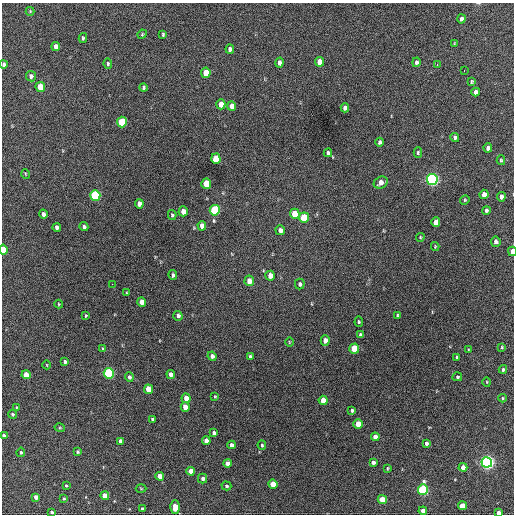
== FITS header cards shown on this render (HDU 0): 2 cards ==
NAXIS1  =                  512 / Axis length
NAXIS2  =                  512 / Axis length

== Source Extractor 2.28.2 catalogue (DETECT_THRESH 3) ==
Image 512 x 512 px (HDU 0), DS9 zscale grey, 1 PNG px = 1 image px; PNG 516 x 516 px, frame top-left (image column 1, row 512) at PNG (2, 3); each listed source drawn as its Kron ellipse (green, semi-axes under 4 px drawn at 4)
Background 709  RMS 20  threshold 58.5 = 3 sigma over >= 5 px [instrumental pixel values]
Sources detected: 134; all 134 listed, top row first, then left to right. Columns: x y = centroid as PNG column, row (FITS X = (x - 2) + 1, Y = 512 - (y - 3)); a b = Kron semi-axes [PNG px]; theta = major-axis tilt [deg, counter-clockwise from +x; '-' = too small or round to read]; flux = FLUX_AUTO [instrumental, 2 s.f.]
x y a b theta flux
30 11 4 4 - 1300
461 19 4 4 - 5200
142 34 5 4 - 1400
163 34 4 3 - 1800
83 38 5 3 - 1800
455 43 3 2 - 1200
56 46 5 4 - 7300
230 49 4 4 - 4300
319 62 5 4 - 15000
416 62 4 4 - 2800
279 63 5 4 - 4800
4 64 4 4 - 3300
108 64 5 4 - 2000
437 65 3 2 - 3300
464 71 3 2 - 2200
206 73 5 4 - 23000
31 76 5 5 - 4900
471 82 4 4 - 1600
40 87 5 4 - 29000
144 88 4 4 - 2100
476 92 4 4 - 6500
221 104 5 4 - 14000
232 106 5 4 - 9400
345 108 4 4 - 5500
122 122 5 5 - 68000
455 137 4 4 - 3100
379 142 4 3 - 2400
488 148 4 4 - 5500
328 153 4 4 - 3200
418 153 5 4 - 2000
216 159 5 5 - 37000
501 160 5 4 - 1500
26 174 5 3 - 1100
432 179 5 5 - 390000
381 183 7 5 27 9000
206 184 5 5 - 39000
484 194 5 4 - 9300
95 195 5 5 - 120000
501 197 4 4 - 6900
465 200 5 4 - 1600
139 204 5 4 - 8400
215 210 5 5 - 91000
486 210 4 4 - 2600
183 211 5 4 - 11000
43 214 4 3 - 4200
295 214 5 5 - 25000
172 215 5 4 - 1800
304 217 5 5 - 43000
436 222 5 4 - 8700
202 226 5 4 - 8500
57 227 4 4 - 4700
84 227 5 4 - 2500
280 230 5 4 - 5000
420 237 4 4 - 1300
496 242 5 4 - 3800
435 246 4 4 - 1200
3 250 5 4 - 27000
512 251 5 3 - 17000
173 275 5 4 - 3000
270 276 5 4 - 12000
249 281 5 5 - 13000
112 284 2 2 - 2900
300 284 5 5 - 2800
127 293 3 3 - 1700
142 302 4 4 - 11000
59 304 4 4 - 1200
398 315 3 3 - 1800
86 316 4 3 - 1200
178 316 5 4 - 4400
359 322 5 4 - 1700
360 335 4 3 - 2900
325 340 5 4 - 8400
289 342 5 3 - 1100
502 347 4 4 - 1500
103 349 4 3 - 2000
354 349 5 5 - 45000
469 350 3 3 - 1100
212 356 4 4 - 5000
250 357 4 4 - 3200
457 357 4 3 - 2200
65 362 4 4 - 2900
47 365 4 3 - 1000
503 369 4 3 - 1900
109 373 5 5 - 160000
171 374 4 4 - 6400
26 375 4 4 - 21000
129 377 5 4 - 3000
457 377 5 4 - 2000
487 382 5 3 - 1000
148 389 5 4 - 21000
215 396 3 3 - 1100
186 398 5 4 - 12000
502 398 4 4 - 1400
323 400 4 4 - 19000
17 407 4 3 - 1300
185 407 5 4 - 13000
352 410 3 3 - 2400
12 414 4 4 - 2300
152 419 3 3 - 2200
358 424 5 4 - 27000
60 428 5 3 - 1300
214 433 4 3 - 3500
4 435 4 4 - 2800
375 437 4 4 - 12000
121 441 4 4 - 6500
206 441 4 4 - 7600
426 443 4 3 - 3000
231 445 4 4 - 4800
262 445 5 4 - 1700
21 452 5 4 - 1900
78 452 3 3 - 1800
373 462 4 4 - 4100
487 462 5 5 - 480000
227 463 4 4 - 7100
463 467 4 4 - 8600
387 468 4 2 - 1300
191 471 4 4 - 12000
160 476 4 4 - 12000
202 479 5 4 - 3400
273 484 4 4 - 21000
66 486 3 2 - 1300
226 486 5 4 - 2000
141 489 5 3 - 1100
423 490 5 5 - 160000
105 496 4 4 - 15000
36 497 4 4 - 7100
64 498 4 4 - 1700
382 500 5 4 - 29000
463 506 4 4 - 17000
175 507 6 4 88 15000
142 509 4 3 - 2200
423 511 4 4 - 9800
52 512 4 3 - 2000
499 513 4 3 - 9000
At the frame edge (FLAGS 8, measured only in part): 6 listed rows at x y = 4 64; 3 250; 512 251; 4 435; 52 512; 499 513